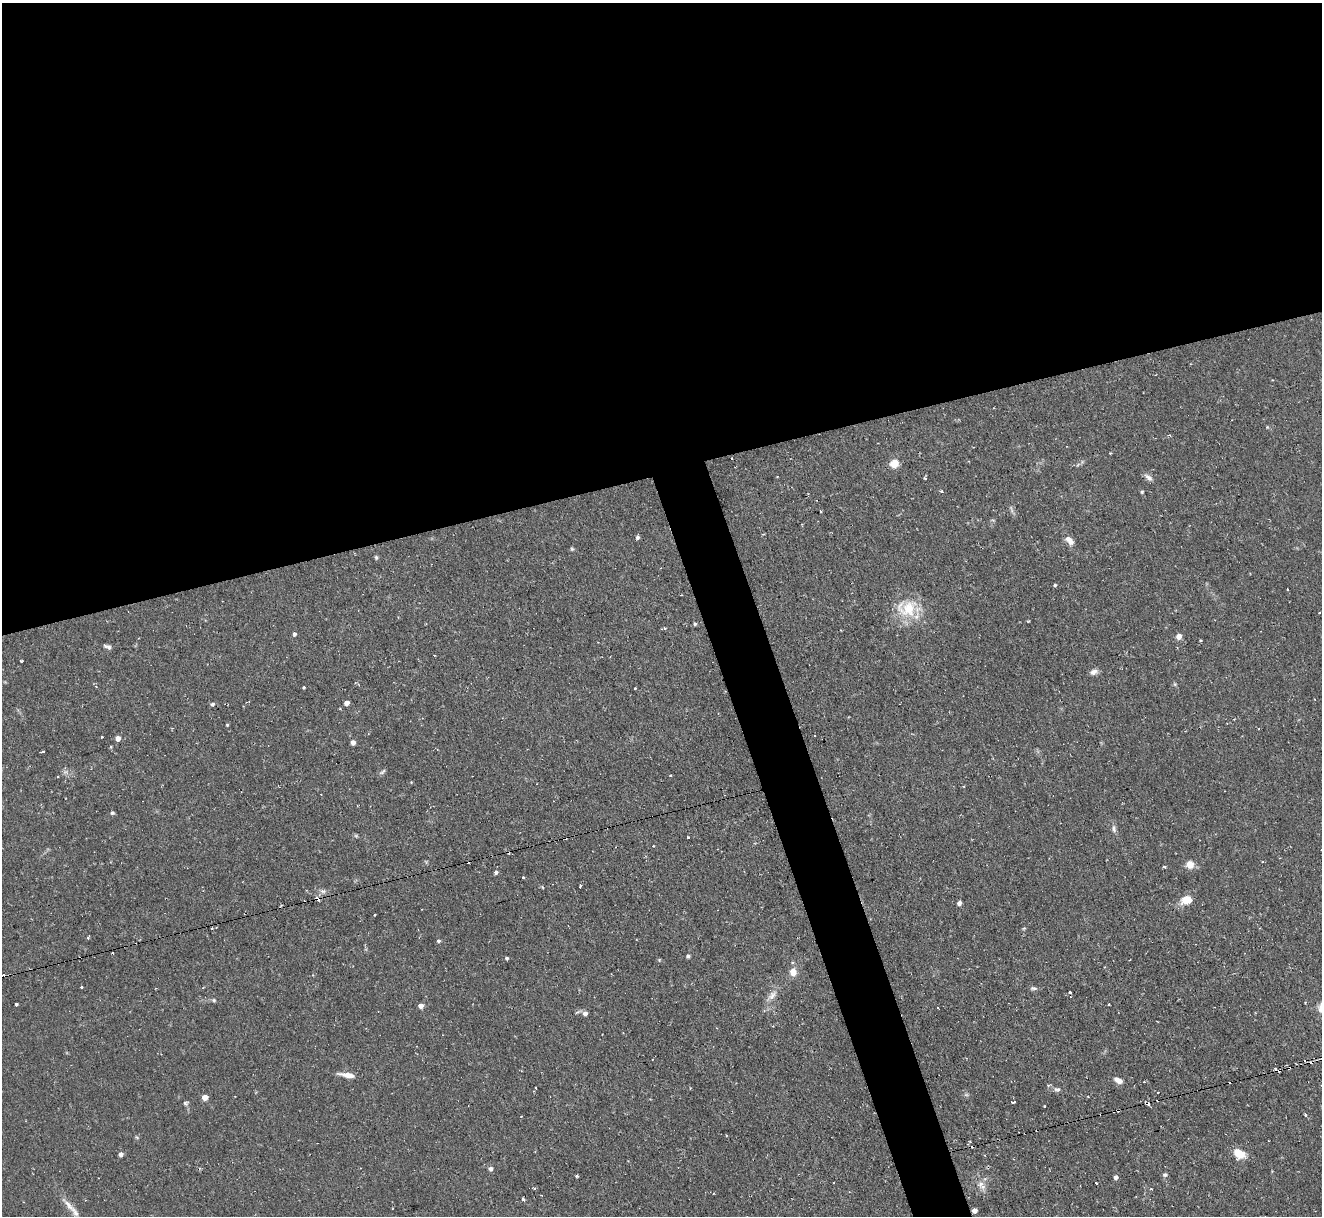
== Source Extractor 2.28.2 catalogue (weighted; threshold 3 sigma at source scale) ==
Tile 2 of 4 x 4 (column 2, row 1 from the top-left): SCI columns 1321-2640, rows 3780-4993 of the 5279 x 5261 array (HDU 1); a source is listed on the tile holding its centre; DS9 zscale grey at full resolution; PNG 1324 x 1218 px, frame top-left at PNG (2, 3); no overlay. Shown black and unused: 41% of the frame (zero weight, under 2 of 3 exposures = <1% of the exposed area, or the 3 px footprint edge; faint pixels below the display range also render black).
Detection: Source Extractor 2.28.2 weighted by HDU 2 'WHT'; one run over the whole footprint, this tile lists its part. Background 0.126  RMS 0.0071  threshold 0.0318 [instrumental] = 3 sigma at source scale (4.5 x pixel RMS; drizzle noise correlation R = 1.50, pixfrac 1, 0.05/0.05 arcsec/px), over >= 5 px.
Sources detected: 122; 1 too faint to see at this stretch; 16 cosmic-ray / hot-pixel residue — not listed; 1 inside a brighter listed object's ellipse — not listed separately; the other 104 listed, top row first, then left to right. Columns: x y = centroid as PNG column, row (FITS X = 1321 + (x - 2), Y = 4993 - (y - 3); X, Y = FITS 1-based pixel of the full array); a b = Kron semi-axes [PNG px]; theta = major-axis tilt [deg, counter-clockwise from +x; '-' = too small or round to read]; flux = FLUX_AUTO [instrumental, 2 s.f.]
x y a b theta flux
1170 435 4 3 - 0.63
1110 453 3 3 - 0.52
894 463 5 5 - 24
1148 477 13 6 -40 2.8
925 478 3 3 - 1.7
941 491 4 3 - 1.1
1142 492 5 3 - 0.81
1011 509 13 2 -73 1.2
637 537 5 4 - 1.6
1069 540 13 7 -46 4.8
572 549 5 5 - 0.87
376 557 5 4 - 1
1055 585 4 3 - 0.97
1288 589 3 2 - 0.81
681 595 3 3 - 0.74
907 608 31 23 13 25
1319 612 3 2 - 0.81
695 624 4 4 - 1.1
663 628 6 3 20 1.2
294 634 5 4 - 1.5
1179 636 5 4 - 6
1200 640 3 3 - 1
108 646 9 4 -19 2.1
21 661 3 3 - 0.84
1094 672 10 7 19 3
303 687 3 3 - 3.4
635 688 3 2 - 0.61
347 703 4 4 - 4.4
212 704 5 5 - 1.6
1227 723 3 2 - 0.47
227 725 3 3 - 0.76
101 737 3 3 - 2.3
118 738 4 4 - 5.3
353 742 4 4 - 4.3
43 751 4 3 - 2.1
382 772 11 4 40 1.4
670 776 3 3 - 1.3
411 782 3 3 - 0.5
964 786 3 2 - 1.1
112 813 4 4 - 1.3
1114 828 10 5 -81 2.3
356 836 6 4 -18 0.96
688 837 3 3 - 1.1
565 838 3 3 - 1.1
653 846 3 2 - 0.74
1321 850 2 2 - 0.52
1190 864 5 5 - 19
1164 867 4 3 - 1.1
496 873 5 5 - 1.4
523 878 3 3 - 1.4
580 886 4 3 - 1.7
323 891 8 6 -2 2.1
317 899 7 4 -35 3.1
1187 900 12 8 14 11
959 903 5 4 - 2.4
374 915 3 3 - 1.1
212 928 3 2 - 1.2
1024 928 6 3 19 0.72
88 938 3 3 - 1.2
438 941 5 4 - 1.2
113 953 2 2 - 0.67
688 956 5 4 - 1.1
507 958 4 3 - 1.3
793 962 4 4 - 1.6
1104 967 3 2 - 0.58
793 972 8 7 - 7
81 987 3 2 - 0.98
1033 988 10 5 -4 1.6
1070 993 3 3 - 1.9
772 995 17 8 53 5.1
214 1000 5 4 - 0.93
16 1004 3 3 - 5
1109 1004 3 2 - 0.86
421 1006 4 4 - 4.9
585 1013 5 5 - 3.1
1289 1068 4 2 - 0.66
347 1075 19 5 -9 5.7
1118 1080 10 6 -30 4.5
1057 1089 9 6 0 2
1158 1092 2 2 - 0.64
1088 1096 3 3 - 0.61
205 1097 4 4 - 8.6
1158 1100 3 3 - 1.7
1013 1102 4 3 - 1.3
185 1103 7 6 - 1.3
1148 1104 7 4 -38 2.4
1044 1106 3 2 - 0.65
1305 1115 4 3 - 2.2
521 1116 3 2 - 0.45
137 1137 6 3 -45 0.8
1268 1141 3 2 - 0.74
121 1154 4 4 - 3.1
1239 1154 12 8 -35 13
490 1169 5 4 - 2.6
1165 1175 6 5 - 1.5
577 1176 3 3 - 1.9
1115 1177 5 5 - 2.4
1096 1183 3 3 - 1.4
981 1184 9 6 42 3.4
534 1188 5 3 - 0.91
523 1199 4 3 - 1.4
85 1200 3 2 - 0.53
69 1205 22 7 -50 5.9
974 1210 4 4 - 4.3
Overlapping masked pixels (flux is a lower limit): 6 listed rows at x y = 565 838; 317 899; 1289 1068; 1158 1100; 1148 1104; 974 1210
Isophote crosses this tile's border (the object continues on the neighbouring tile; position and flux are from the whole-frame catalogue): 1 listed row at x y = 1321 850